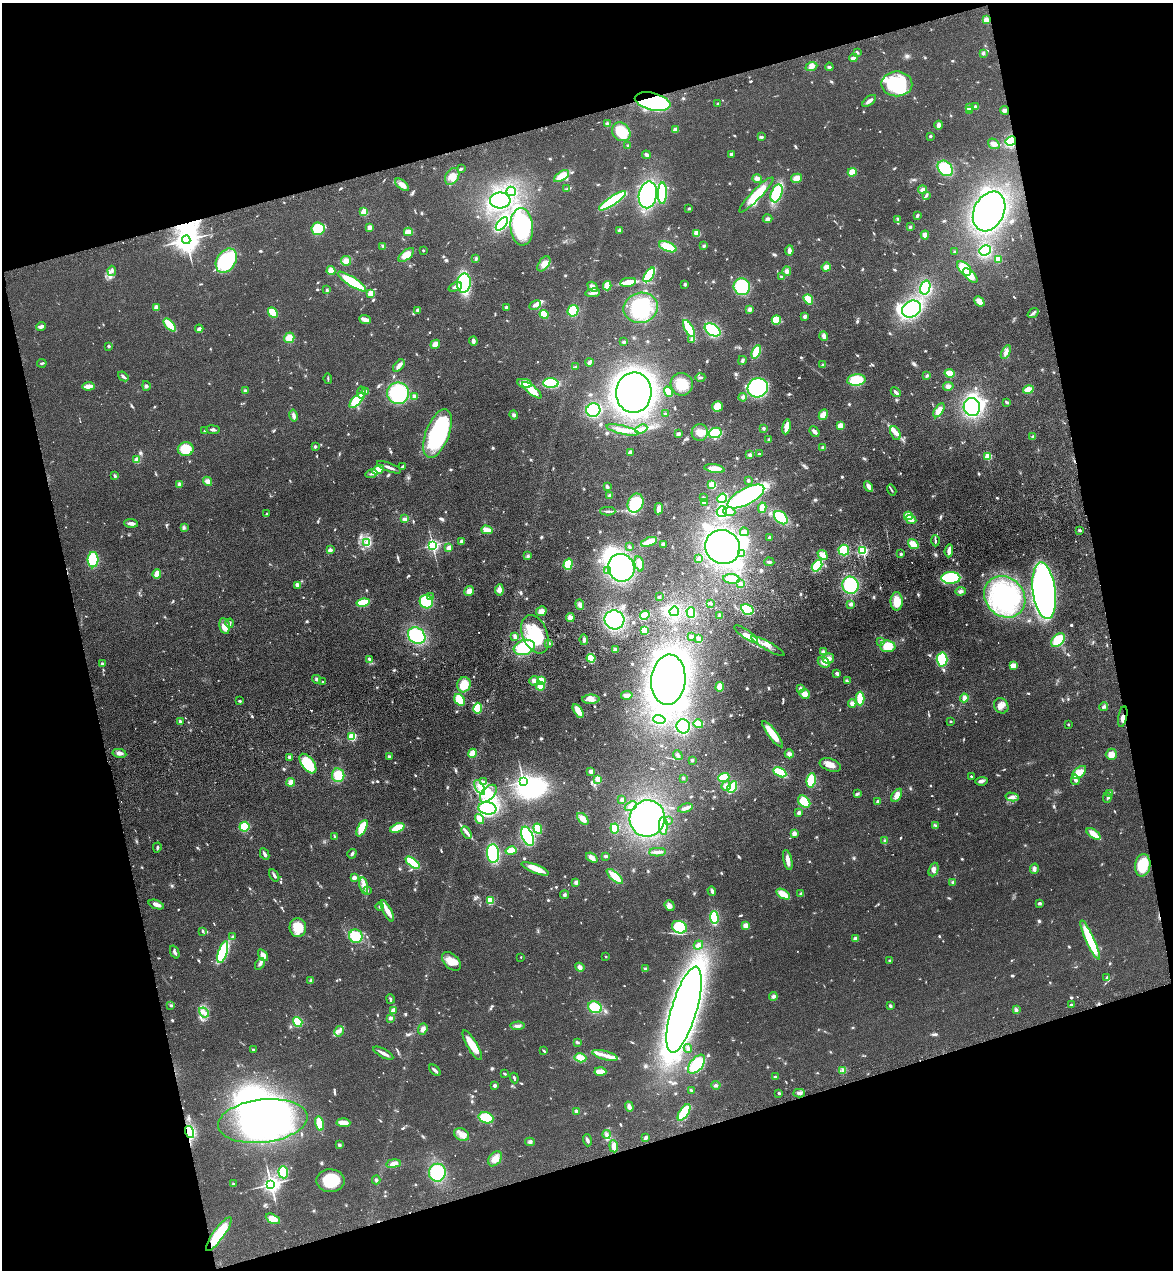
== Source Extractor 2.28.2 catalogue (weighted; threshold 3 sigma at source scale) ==
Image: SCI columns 184-4866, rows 117-5185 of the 5166 x 5303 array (HDU 1 of 3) = the unmasked area's bounding box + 8 px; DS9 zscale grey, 4 x 4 block average (1 PNG px = mean of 4 x 4 image px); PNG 1175 x 1272 px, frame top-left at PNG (2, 3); each listed source drawn as its Kron ellipse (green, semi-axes under 4 px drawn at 4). Shown black and unused: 32% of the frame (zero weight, under 3 of 4 exposures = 6% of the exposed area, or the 3 px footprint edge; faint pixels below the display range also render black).
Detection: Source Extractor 2.28.2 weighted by HDU 2 'WHT'. Background 0.0693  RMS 0.0071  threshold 0.0318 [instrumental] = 3 sigma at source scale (4.5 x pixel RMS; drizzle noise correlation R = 1.50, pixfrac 1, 0.05/0.05 arcsec/px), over >= 5 px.
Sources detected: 978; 3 too faint to see at this stretch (4 x 4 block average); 28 inside a brighter object's white glare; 7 cosmic-ray / hot-pixel residue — neither listed nor drawn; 6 coinciding with a brighter row at this scale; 51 inside a brighter listed object's ellipse — not listed separately; of the other 883, all 500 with FLUX_AUTO >= 5.58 (the completeness limit of this list) listed and drawn (383 fainter detections not listed), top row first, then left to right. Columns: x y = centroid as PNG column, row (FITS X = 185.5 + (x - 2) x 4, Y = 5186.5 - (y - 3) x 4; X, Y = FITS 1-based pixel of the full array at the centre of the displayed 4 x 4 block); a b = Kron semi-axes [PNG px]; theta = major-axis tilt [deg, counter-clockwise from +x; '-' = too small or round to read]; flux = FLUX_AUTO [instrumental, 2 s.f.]
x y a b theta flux
986 20 2 2 - 110
857 52 3 2 - 7.6
983 53 3 3 - 6.6
853 58 4 3 - 15
811 66 6 4 21 17
829 67 4 2 - 9.1
897 84 15 12 0 330
653 101 18 8 -13 630
869 101 8 2 38 21
718 103 2 2 - 18
975 107 4 3 - 9.6
969 108 3 2 - 15
969 110 3 2 - 9.6
1005 110 4 3 - 13
607 124 4 3 - 13
939 125 4 3 - 22
675 130 3 3 - 21
621 132 10 8 -45 140
930 136 3 2 - 5.7
761 137 4 2 - 8.4
1011 141 5 4 - 130
994 144 6 4 -37 18
628 146 2 2 - 6.9
731 154 2 2 - 42
646 155 4 3 - 9.7
461 168 3 2 - 6.3
945 168 8 6 -46 150
852 172 4 3 - 67
452 176 9 6 60 39
562 176 8 4 31 67
797 178 5 4 - 38
757 179 5 4 - 18
402 185 8 4 -38 34
567 189 3 2 - 6
923 190 5 4 - 14
511 191 5 4 - 18
662 193 11 4 89 230
777 193 9 5 70 210
648 195 13 9 78 560
756 195 24 5 46 120
927 195 4 3 - 7.3
500 200 10 8 3 580
612 201 16 4 34 310
689 208 3 2 - 5.8
989 211 21 15 64 940
364 212 2 2 - 210
917 215 3 2 - 8.3
767 219 5 3 - 9.6
898 219 4 2 - 8.6
502 224 8 4 50 250
370 227 3 3 - 25
522 227 19 11 -86 390
910 227 3 2 - 6.1
318 229 6 6 - 110
619 230 3 3 - 11
408 232 4 3 - 44
697 233 4 3 - 30
925 235 4 4 - 22
186 240 4 4 - 5600
383 246 4 3 - 6.3
704 246 3 3 - 6.3
668 247 9 4 -21 98
423 250 2 2 - 12
789 250 5 3 - 17
985 250 6 5 - 230
955 252 3 3 - 5.8
406 255 9 4 40 51
476 258 4 2 - 6.4
998 259 4 4 - 35
226 261 13 9 56 420
346 261 5 5 - 17
544 264 8 5 53 26
826 267 5 4 - 20
964 268 8 5 -45 120
112 271 5 2 - 6.6
331 271 4 4 - 30
787 271 4 4 - 14
649 275 8 3 56 260
970 276 9 4 -46 47
781 277 4 2 - 8.8
352 282 16 4 -33 180
628 282 8 3 9 79
464 283 9 7 81 280
685 285 4 2 - 6.7
607 286 4 3 - 57
455 287 7 3 22 13
593 287 5 3 - 18
742 287 8 8 - 220
925 288 7 5 73 260
327 290 3 2 - 6.4
371 293 3 3 - 50
593 293 7 3 8 15
808 299 5 4 - 57
979 301 6 4 -42 36
535 305 6 2 29 35
156 307 4 3 - 15
506 307 4 3 - 7
641 308 17 15 12 290
750 309 4 3 - 14
911 309 10 8 30 420
418 310 2 2 - 43
573 311 6 5 - 110
273 312 5 3 - 110
1033 313 6 3 37 9.6
544 314 4 4 - 64
805 316 4 3 - 11
365 320 6 2 -21 46
776 320 4 4 - 96
170 325 8 3 -47 120
41 326 5 3 - 15
199 329 4 3 - 13
689 329 9 3 -61 160
713 330 8 5 -32 240
824 336 4 3 - 25
289 338 5 5 - 49
692 340 3 3 - 10
473 341 4 2 - 16
624 342 3 3 - 8.2
435 344 5 3 - 31
109 346 2 2 - 31
756 352 7 4 65 94
1006 352 7 4 61 21
742 360 4 3 - 10
589 362 4 2 - 26
42 363 5 2 - 5.8
823 365 3 3 - 8.3
399 366 7 3 50 27
576 367 3 2 - 5.6
949 373 5 3 - 71
123 376 6 2 -38 12
927 376 4 3 - 6.6
700 377 5 2 - 8
328 379 5 2 - 5.6
856 380 9 5 5 140
524 383 7 4 -11 66
551 383 8 5 -3 210
682 384 11 11 - 88
88 386 6 3 4 34
146 386 5 3 - 7.2
948 386 5 4 - 13
758 388 10 9 - 350
532 390 12 4 -39 61
1028 390 5 4 - 38
245 391 3 3 - 7.3
365 391 3 3 - 6.1
361 392 6 3 84 16
634 392 20 18 87 1700
668 392 5 3 - 49
896 392 5 2 - 14
398 393 11 11 - 290
414 396 4 4 - 14
743 397 4 3 - 11
357 400 10 4 46 190
1007 402 3 2 - 7.8
717 406 5 5 - 64
972 407 9 8 - 420
593 410 7 6 - 200
939 410 8 4 57 42
665 414 3 2 - 5.7
514 415 4 3 - 9.2
823 415 5 4 - 36
294 416 6 4 -77 13
841 426 3 3 - 59
787 427 7 3 79 57
763 428 3 3 - 6.9
641 429 6 2 23 13
213 430 7 3 -7 10
622 430 16 3 -13 34
205 431 2 2 - 7.1
700 432 8 8 - 37
814 432 6 2 -50 20
438 433 25 11 69 530
715 433 6 5 - 120
895 433 7 5 -65 23
679 434 4 3 - 9.7
1033 437 4 3 - 7.7
769 439 2 2 - 26
315 446 2 2 - 10
823 447 3 3 - 10
186 449 8 7 - 120
630 452 4 3 - 15
759 454 3 2 - 7.3
750 455 3 3 - 15
988 456 2 2 - 240
137 460 2 2 - 130
402 466 3 2 - 7.4
389 467 13 2 -22 19
714 469 10 3 -8 72
378 470 6 4 28 69
371 474 6 3 13 11
115 476 3 2 - 7.5
748 480 3 2 - 6.4
207 481 5 4 - 26
179 484 4 4 - 9.3
712 485 4 4 - 46
607 487 4 2 - 14
869 487 5 3 - 22
892 490 6 2 -58 6.8
610 495 4 3 - 6.5
746 496 20 8 28 840
704 498 3 3 - 6.2
722 498 5 3 - 140
704 502 2 2 - 18
636 503 10 7 68 160
762 508 5 3 - 28
659 509 6 3 83 33
608 511 7 2 1 11
722 512 5 5 - 220
729 512 6 4 -4 19
266 513 3 2 - 6.1
908 516 4 3 - 91
781 518 8 5 -43 210
404 519 4 3 - 13
911 519 5 3 - 28
131 523 7 2 -3 24
184 527 4 2 - 5.8
487 530 5 3 - 44
1080 530 3 2 - 7
744 532 4 3 - 15
770 537 2 2 - 8.4
461 541 4 3 - 11
935 541 6 2 -89 8
366 542 3 2 - 6.8
649 542 8 4 20 46
663 544 3 3 - 26
913 544 6 3 -35 62
433 545 2 2 - 1200
629 547 3 2 - 6.5
723 547 18 16 -33 940
449 548 4 3 - 30
330 550 2 2 - 73
844 550 5 5 - 150
863 550 2 2 - 620
949 551 6 3 84 27
741 553 3 2 - 5.7
901 554 4 3 - 6.1
822 555 5 3 - 30
528 556 3 3 - 6.9
699 559 4 3 - 7.5
93 560 7 5 89 200
769 562 5 3 - 7.9
568 564 6 4 73 98
639 564 8 4 -76 38
817 566 6 4 52 130
621 568 14 13 - 500
607 570 3 3 - 7.7
157 574 5 3 - 50
951 578 9 6 0 260
732 579 8 5 -5 51
741 584 3 2 - 5.9
297 585 3 2 - 25
850 585 9 8 - 240
499 590 5 4 - 23
469 591 5 4 - 25
961 591 5 3 - 13
1044 591 28 11 -83 1800
431 597 3 2 - 6.1
659 597 3 2 - 6.8
1005 597 22 19 -45 490
897 601 9 6 -90 66
363 602 6 3 13 140
426 602 7 6 - 190
711 603 2 2 - 9.1
851 604 4 3 - 10
580 605 5 4 - 18
747 610 7 5 -30 150
541 611 5 5 - 26
674 611 5 5 - 100
691 612 5 3 - 160
645 615 5 3 - 150
720 615 3 3 - 9.8
570 617 4 4 - 21
614 620 10 9 - 370
230 623 4 3 - 10
225 626 8 5 -79 23
645 630 3 3 - 72
535 634 20 12 -68 240
746 634 14 4 -34 30
417 636 9 7 -38 220
515 636 4 2 - 18
691 637 2 2 - 8.6
698 639 4 3 - 9.9
584 640 5 3 - 11
1058 640 8 5 48 99
881 641 3 3 - 6.3
549 643 3 3 - 6.8
768 646 19 3 -29 35
888 646 8 5 -4 90
524 647 11 7 19 220
616 650 4 3 - 12
823 652 3 3 - 17
591 658 4 4 - 79
828 658 6 5 - 30
369 659 3 2 - 8.4
942 659 7 5 -88 200
824 662 6 4 -30 30
102 664 2 2 - 35
1013 666 3 3 - 36
837 674 3 2 - 14
317 679 4 3 - 9.6
541 680 3 3 - 45
668 680 25 17 84 1500
534 681 5 4 - 17
847 681 4 3 - 6.1
323 682 2 2 - 12
464 685 7 6 - 92
541 686 4 3 - 51
720 687 5 4 - 38
800 688 3 3 - 6
804 694 5 5 - 27
627 695 6 3 9 20
860 698 7 3 -90 96
964 698 4 3 - 22
591 699 9 4 -1 27
460 700 6 4 -53 100
239 701 3 2 - 5.6
852 703 4 4 - 17
1001 706 8 7 - 26
1104 707 4 3 - 10
478 708 5 4 - 100
578 711 7 3 -58 56
1123 717 11 3 79 26
659 719 6 4 -15 170
180 722 2 2 - 20
950 722 2 2 - 11
698 724 5 3 - 69
1068 724 2 2 - 6.6
683 726 7 6 - 210
772 734 16 4 -53 77
352 737 2 2 - 380
119 753 7 3 -9 21
472 753 5 4 - 50
789 754 4 4 - 13
1111 754 5 5 - 31
678 755 5 3 - 9.3
389 757 4 3 - 6
290 758 3 3 - 17
692 760 3 3 - 7.4
308 764 11 6 -53 200
830 765 11 6 -20 35
591 771 3 2 - 27
780 772 7 4 -28 160
1079 772 8 5 42 55
338 775 7 6 - 75
724 777 5 4 - 98
971 777 3 2 - 6.4
683 778 3 2 - 5.7
598 779 4 3 - 50
811 780 7 4 80 110
1075 780 5 3 - 17
982 781 6 3 9 11
291 782 4 3 - 34
484 782 3 2 - 5.6
523 782 3 2 - 1600
726 786 5 4 - 20
480 787 8 2 -60 20
732 787 6 3 60 150
488 794 10 6 48 50
857 794 4 3 - 9
1110 794 4 3 - 7.1
897 795 7 4 56 31
1012 797 6 4 -13 19
1107 798 5 3 - 7
622 800 3 2 - 15
878 801 2 2 - 34
804 802 7 5 -46 100
631 806 6 2 24 7.2
487 808 9 6 -7 300
685 808 8 3 16 20
799 813 3 2 - 18
647 818 18 17 - 640
479 819 5 3 - 43
583 819 7 4 -47 40
668 821 2 2 - 5.8
936 825 4 2 - 5.8
663 826 9 3 -88 23
244 827 5 5 - 100
362 828 9 4 63 110
397 828 7 4 22 120
615 828 5 3 - 100
538 829 5 3 - 110
467 832 7 3 -59 14
794 834 4 4 - 16
1093 834 8 2 -36 77
528 836 10 5 -66 320
335 837 3 2 - 6.8
885 841 4 3 - 6.5
157 847 5 2 - 6.6
511 851 6 2 14 95
657 852 8 2 2 24
493 853 9 6 -85 250
265 854 6 3 -63 11
352 854 5 2 - 11
606 856 4 3 - 8.3
592 858 6 4 -37 25
788 860 10 3 -77 30
413 863 8 3 -38 180
1143 865 11 7 83 130
535 869 14 4 -22 72
1034 869 5 3 - 14
933 870 7 4 69 17
274 875 7 2 -58 12
615 876 10 4 -41 85
354 878 3 3 - 23
576 882 3 3 - 12
953 882 3 3 - 6.6
364 885 8 3 -80 21
367 890 3 2 - 8.9
712 891 5 2 - 11
783 894 7 3 -32 70
801 894 4 3 - 6.8
564 895 4 3 - 7.1
490 901 3 3 - 95
1040 903 3 2 - 11
156 905 8 3 -20 25
380 906 4 2 - 8.7
670 906 6 4 -51 18
387 911 12 3 -63 37
714 918 6 3 -87 170
746 926 4 4 - 21
680 927 8 6 -20 160
298 928 9 8 - 89
203 931 3 2 - 6.2
356 936 7 6 - 110
232 937 4 3 - 7.7
855 939 2 2 - 75
1090 940 21 4 -66 240
698 945 5 4 - 15
175 952 7 2 -67 13
223 952 11 4 72 270
263 955 7 4 -56 25
606 956 2 2 - 8.2
521 957 2 2 - 5.9
889 960 2 2 - 18
451 961 11 7 -44 49
260 964 6 3 60 11
580 967 5 4 - 18
645 969 3 3 - 7
1107 978 4 2 - 6.2
311 980 4 3 - 8.8
773 996 4 3 - 11
390 999 5 2 - 6.9
1071 1004 3 2 - 5.8
171 1005 3 2 - 6.3
890 1006 3 2 - 11
595 1007 7 5 -23 130
684 1010 45 12 74 4200
1016 1010 3 3 - 9.9
393 1011 4 3 - 35
204 1012 5 3 - 23
390 1018 3 3 - 11
298 1022 5 4 - 140
518 1026 7 3 3 15
423 1029 6 4 70 17
339 1031 5 4 - 16
577 1042 4 2 - 8.1
472 1045 17 5 -60 85
688 1048 4 2 - 6
253 1049 2 2 - 12
544 1051 3 2 - 5.8
383 1053 11 2 -29 22
605 1055 13 4 -15 37
580 1058 6 4 -16 52
697 1064 11 6 50 140
435 1070 7 2 -42 14
843 1070 3 3 - 9.8
600 1071 6 2 -4 64
505 1074 3 2 - 7.5
775 1077 4 3 - 5.9
514 1078 5 2 - 8
716 1085 4 3 - 9.7
495 1086 2 2 - 38
692 1090 4 2 - 7.2
779 1093 2 2 - 9.4
799 1093 6 3 3 12
629 1107 5 3 - 18
576 1111 3 2 - 8.1
684 1112 9 4 57 150
486 1118 7 5 -17 130
263 1121 45 21 7 1000
319 1123 7 3 -77 90
343 1123 7 3 -4 56
190 1132 6 4 -74 180
462 1134 8 6 -31 34
606 1134 4 2 - 7.8
646 1138 3 2 - 12
587 1140 6 2 -73 11
530 1142 5 3 - 8.2
339 1145 4 3 - 6.4
614 1146 6 3 -84 29
495 1159 8 6 53 37
393 1164 7 3 8 28
283 1172 6 5 - 140
437 1173 9 8 - 320
376 1180 4 3 - 7.2
330 1181 14 11 0 150
233 1184 3 2 - 5.7
271 1184 3 3 - 2600
273 1219 7 4 -27 61
219 1234 20 5 54 180
Overlapping masked pixels (flux is a lower limit): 5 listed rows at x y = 653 101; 1011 141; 186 240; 1123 717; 190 1132
Diffuse or blended objects may show on this block-average render without a row.